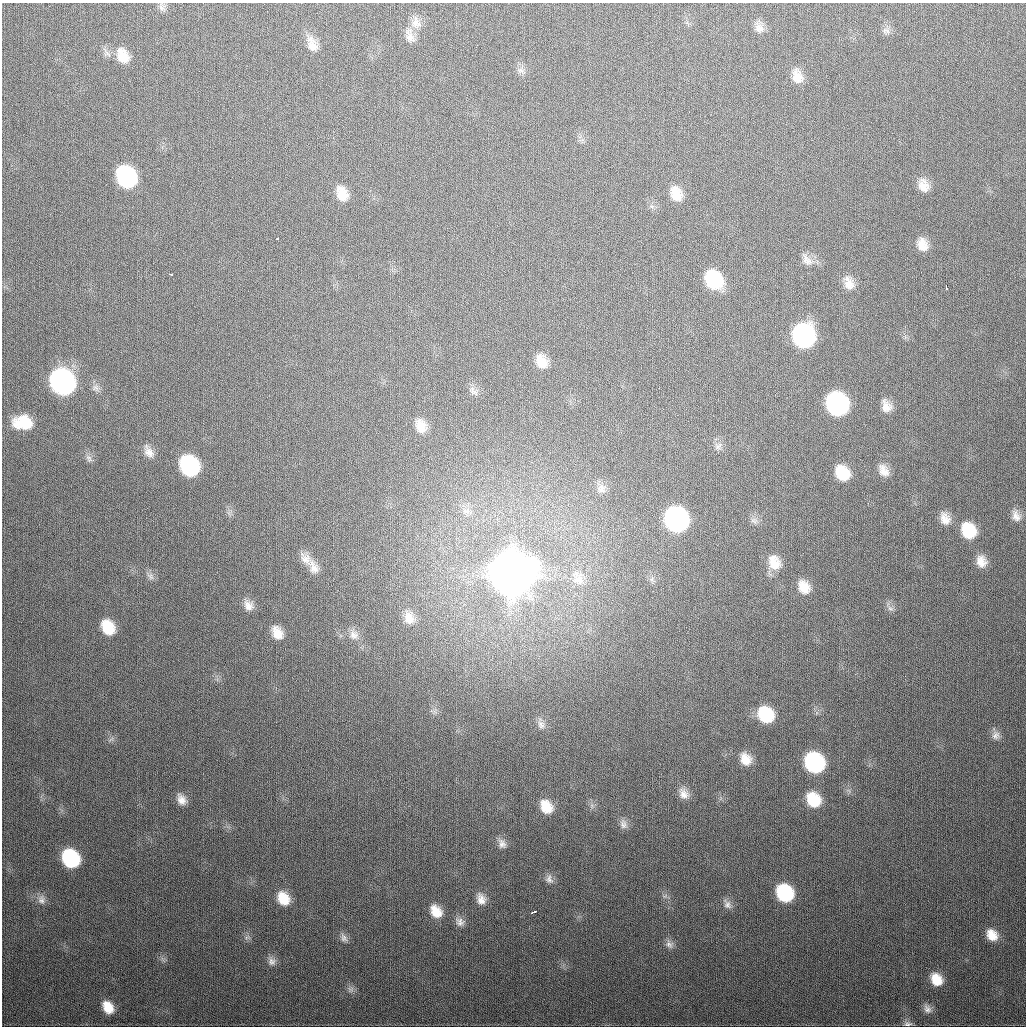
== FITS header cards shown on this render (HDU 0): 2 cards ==
NAXIS1  =                 1024
NAXIS2  =                 1024

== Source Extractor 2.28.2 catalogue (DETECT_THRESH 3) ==
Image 1024 x 1024 px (HDU 0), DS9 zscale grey, 1 PNG px = 1 image px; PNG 1028 x 1028 px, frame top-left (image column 1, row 1024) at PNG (2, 3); no overlay
Background 348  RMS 13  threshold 39.8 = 3 sigma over >= 5 px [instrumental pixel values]
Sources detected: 92; all 92 listed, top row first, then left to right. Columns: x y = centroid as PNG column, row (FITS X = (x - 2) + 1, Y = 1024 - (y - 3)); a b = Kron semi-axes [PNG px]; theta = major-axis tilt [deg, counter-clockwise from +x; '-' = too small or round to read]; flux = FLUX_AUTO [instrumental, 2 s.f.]
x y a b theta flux
162 7 12 8 -86 3.8e+03
416 23 17 13 -78 1.0e+04
759 28 13 12 - 6.5e+03
886 31 11 7 -13 3.6e+03
410 36 20 11 -77 9.0e+03
312 44 21 11 -67 1.2e+04
123 56 20 13 -64 1.7e+04
521 71 11 7 -39 4.2e+03
797 76 17 11 -73 1.2e+04
126 177 16 13 -62 1.4e+05
923 185 16 11 -71 1.1e+04
342 194 16 11 -68 1.4e+04
676 194 17 12 -70 1.5e+04
652 207 7 4 -20 1.9e+03
277 238 3 2 - 2.3e+03
922 245 15 10 -73 1.1e+04
807 260 17 10 -52 7.7e+03
170 274 4 3 - 6.3e+03
713 280 16 13 -60 6.1e+04
849 283 18 12 -67 1.1e+04
946 287 5 3 - 3.3e+03
803 336 16 14 -69 2.3e+05
541 361 15 11 -72 1.4e+04
62 382 17 14 -59 4.2e+05
96 388 11 8 -51 4.2e+03
473 391 15 8 -44 4.6e+03
837 404 16 14 -62 2.3e+05
886 406 14 10 -71 9.0e+03
25 423 19 14 -21 2.5e+04
17 424 13 10 17 7.5e+03
421 426 16 12 -69 1.2e+04
718 446 11 10 - 5.2e+03
149 452 16 9 -57 7.4e+03
89 458 10 7 -54 3.5e+03
189 466 16 13 -59 1.2e+05
884 471 15 10 -61 9.1e+03
842 473 14 11 -56 2.5e+04
601 488 13 13 - 7.8e+03
466 511 11 8 -6 5.6e+03
1016 516 15 10 -63 6.7e+03
676 519 16 14 -61 3.1e+05
945 519 17 12 -66 1.1e+04
754 521 10 7 -26 3.8e+03
968 530 16 13 -61 3.3e+04
306 559 21 13 -43 1.1e+04
981 561 13 11 -72 9.8e+03
774 562 18 14 -66 1.6e+04
314 568 21 12 -63 9.8e+03
511 574 18 16 -59 6.4e+06
150 576 12 6 -46 3.8e+03
578 579 23 15 -60 1.6e+04
652 579 7 4 72 2.0e+03
804 587 17 12 -63 1.5e+04
248 605 14 11 -63 8.1e+03
890 608 9 6 -29 3.1e+03
409 618 18 13 -65 1.1e+04
108 627 15 11 -60 2.6e+04
277 633 16 11 -63 1.3e+04
354 635 13 12 - 7.1e+03
766 715 15 13 -49 4.1e+04
541 725 12 9 -61 5.3e+03
996 735 12 10 75 5.1e+03
746 759 14 11 -58 1.2e+04
814 763 15 13 -54 1.4e+05
683 794 15 11 -58 8.5e+03
813 799 16 13 -54 3.0e+04
182 800 14 10 -59 8.0e+03
592 806 7 4 -72 2.1e+03
546 807 16 12 -55 1.8e+04
623 824 13 10 -74 5.4e+03
502 844 14 10 -68 6.2e+03
71 858 14 12 -53 8.5e+04
549 879 13 10 -77 5.1e+03
785 893 15 12 -50 7.0e+04
665 896 8 5 44 2.3e+03
283 898 16 12 -57 2.0e+04
481 899 15 11 -71 8.7e+03
41 900 12 10 -87 5.8e+03
727 904 15 9 -58 5.8e+03
436 911 15 11 -54 1.5e+04
533 912 5 3 - 5.8e+03
460 922 13 10 -37 5.6e+03
992 935 14 11 -50 1.3e+04
247 937 7 4 19 1.9e+03
344 938 12 8 -63 4.4e+03
669 944 11 9 -46 4.7e+03
272 961 12 11 - 5.4e+03
936 979 14 11 -55 1.7e+04
351 989 9 9 - 3.7e+03
108 1007 15 11 -58 1.6e+04
927 1009 14 9 -60 5.5e+03
908 1024 11 6 2 3.2e+03